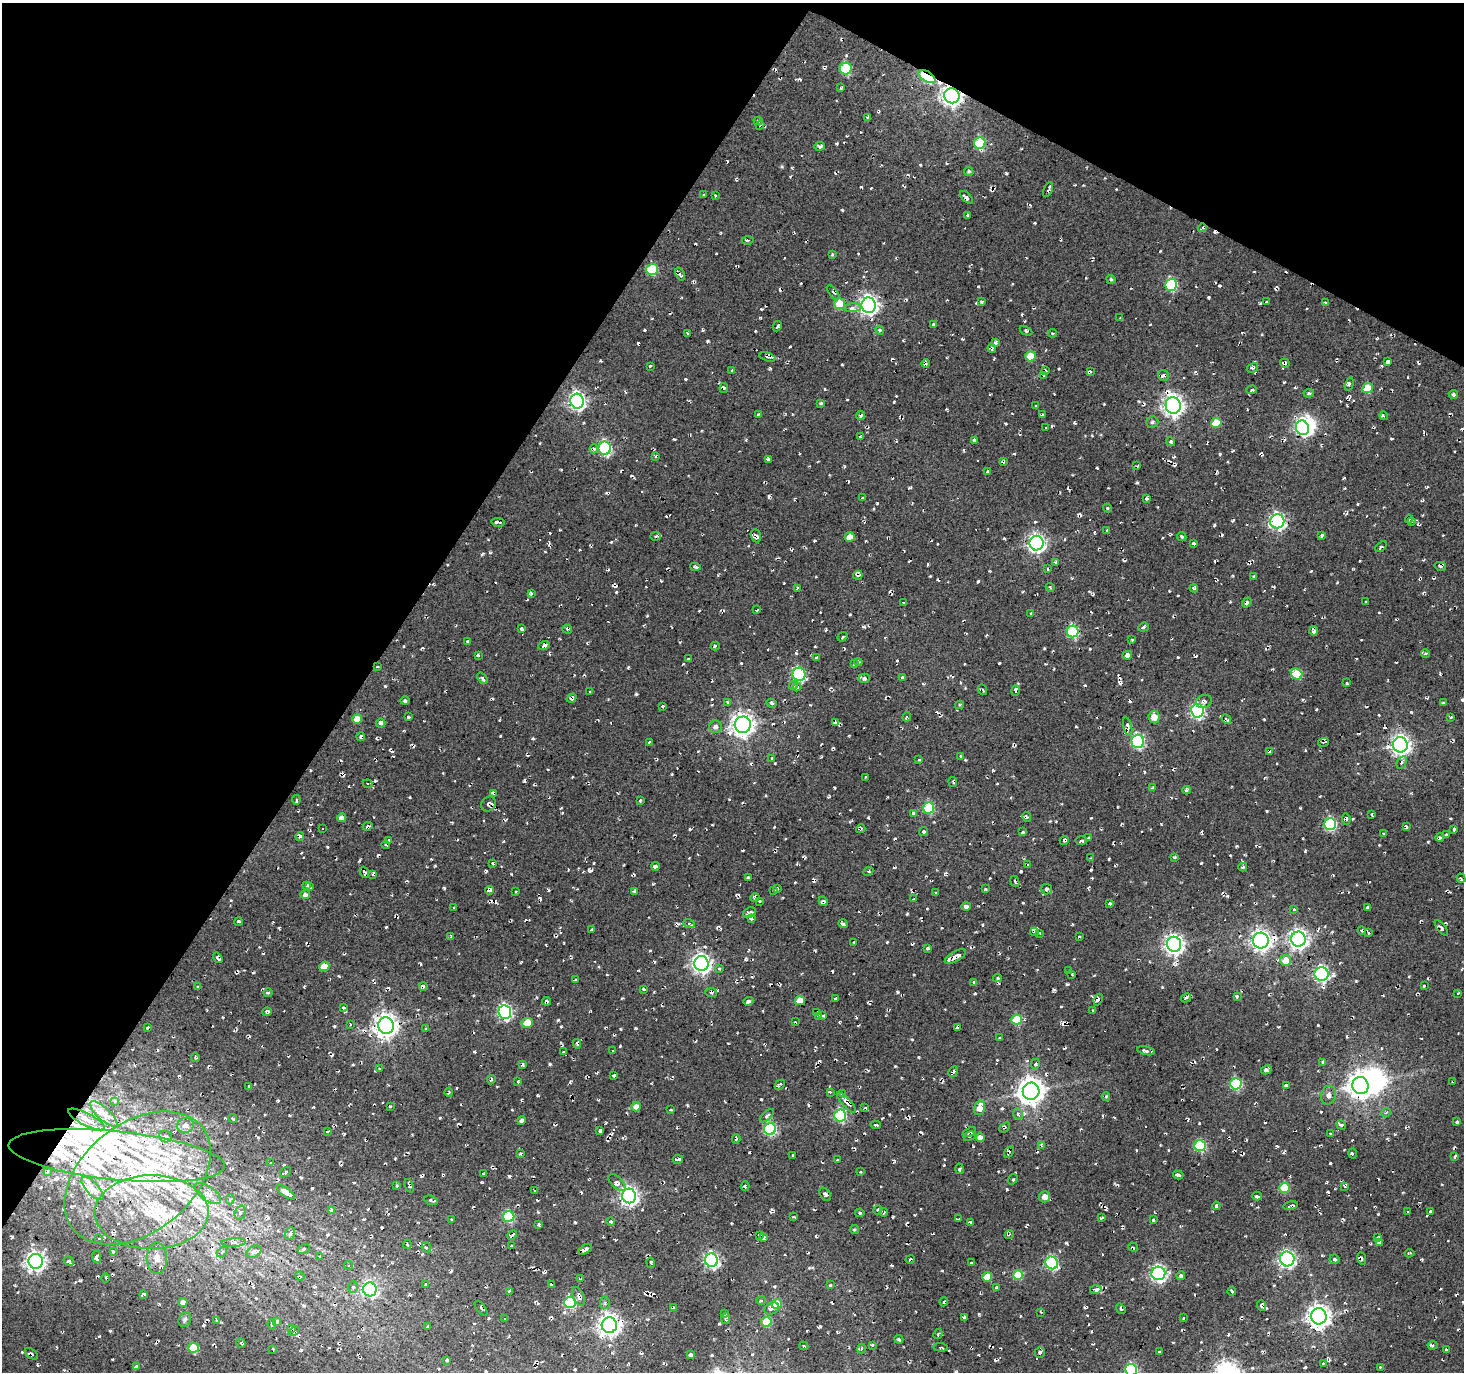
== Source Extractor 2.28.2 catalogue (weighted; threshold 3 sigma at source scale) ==
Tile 2 of 4 x 4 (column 2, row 1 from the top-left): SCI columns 1463-2924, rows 4302-5671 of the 5853 x 5930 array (HDU 1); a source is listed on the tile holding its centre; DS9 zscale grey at full resolution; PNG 1466 x 1374 px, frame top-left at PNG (2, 3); each listed source drawn as its Kron ellipse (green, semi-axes under 4 px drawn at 4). Shown black and unused: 31% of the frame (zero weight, under 2 of 3 exposures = <1% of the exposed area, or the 3 px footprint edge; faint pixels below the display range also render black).
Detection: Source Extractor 2.28.2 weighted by HDU 2 'WHT'; one run over the whole footprint, this tile lists its part. Background 0.0081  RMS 0.0091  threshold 0.0408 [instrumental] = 3 sigma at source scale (4.5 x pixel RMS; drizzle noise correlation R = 1.50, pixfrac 1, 0.0396/0.0396 arcsec/px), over >= 5 px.
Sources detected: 950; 2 inside a brighter object's white glare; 39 cosmic-ray / hot-pixel residue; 1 long thin detection or spike segment (spike, bleed or trail) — neither listed nor drawn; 30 inside a brighter listed object's ellipse — not listed separately; of the other 878, all 500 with FLUX_AUTO >= 1.11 (the completeness limit of this list) listed and drawn (378 fainter detections not listed), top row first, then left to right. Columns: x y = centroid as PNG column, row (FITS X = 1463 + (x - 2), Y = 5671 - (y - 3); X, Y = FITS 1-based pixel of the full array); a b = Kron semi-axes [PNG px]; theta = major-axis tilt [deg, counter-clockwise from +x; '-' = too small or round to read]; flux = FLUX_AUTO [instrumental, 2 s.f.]
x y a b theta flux
846 69 6 6 - 62
927 77 9 5 -32 98
841 88 3 3 - 1.5
952 96 8 7 - 510
867 117 3 2 - 1.2
758 121 4 4 - 1.2
760 125 4 3 - 1.3
980 143 6 5 - 49
820 146 5 3 - 2.6
969 171 4 4 - 1.4
1048 190 8 2 67 1.8
704 195 3 3 - 1.6
715 195 3 2 - 1.7
966 197 8 3 -44 2.5
968 215 3 3 - 1.2
1202 228 4 3 - 1.5
748 240 6 3 9 1.4
832 254 4 3 - 1.2
652 269 6 5 - 55
680 274 7 4 -68 2.5
1111 279 4 4 - 1.4
1171 285 6 6 - 77
833 293 8 2 -53 1.2
982 302 3 3 - 1.2
1266 302 3 3 - 1.4
1325 303 4 3 - 1.8
839 304 5 5 - 18
869 305 7 7 - 440
852 308 9 4 4 3
1120 318 3 2 - 1.2
933 324 3 3 - 1.2
777 326 5 3 - 1.9
880 330 5 3 - 1.2
1026 331 7 3 -28 1.4
688 333 3 3 - 1.8
1052 333 4 4 - 1.4
996 343 3 3 - 2
992 348 4 3 - 2.1
1030 356 5 5 - 20
768 357 8 3 -15 1.8
1387 362 4 3 - 3
926 363 4 3 - 1.6
1285 363 5 3 - 2.4
650 366 3 3 - 1.2
1252 368 6 4 30 2
732 371 3 3 - 1.3
1046 371 3 3 - 1.7
1090 372 3 3 - 2.7
1044 375 4 3 - 1.3
1164 375 6 5 - 2.1
1349 384 7 3 73 1.8
724 388 5 3 - 2.2
1368 388 5 5 - 26
1251 390 5 4 - 1.7
1309 393 5 4 - 1.7
1453 394 4 4 - 1.8
577 401 7 7 - 310
821 403 4 3 - 1.2
1173 405 8 7 - 540
1036 406 3 3 - 2.1
758 414 4 2 - 1.1
1043 415 3 3 - 2.1
861 416 5 3 - 1.9
1384 416 4 3 - 1.2
1152 422 6 5 - 2.1
1216 423 5 5 - 19
1045 428 2 2 - 1.1
1302 428 7 6 - 230
860 437 3 3 - 1.6
974 440 3 3 - 1.6
1171 442 5 4 - 1.7
605 448 7 6 - 130
594 449 4 3 - 2.2
655 456 3 3 - 1.9
768 459 3 3 - 1.9
1003 462 4 3 - 2
1137 466 3 2 - 2
988 472 4 3 - 1.6
862 498 3 3 - 1.8
1147 498 3 3 - 1.7
1107 508 4 3 - 1.2
1409 519 4 3 - 1.6
1277 521 7 7 - 230
1411 521 4 2 - 1.3
498 522 6 2 -6 2.5
1107 530 3 3 - 1.6
656 536 5 4 - 1.7
756 536 6 5 - 3.2
1321 536 4 3 - 1.8
850 537 5 4 - 11
1182 537 5 3 - 1.3
1036 543 7 7 - 340
1194 543 4 3 - 1.7
1381 547 7 3 39 1.8
1055 562 3 3 - 1.1
1440 566 6 3 -15 1.7
695 567 5 3 - 1.6
1047 569 4 3 - 1.1
858 575 4 3 - 2.3
1254 576 3 3 - 1.3
1050 587 5 3 - 1.1
797 588 4 2 - 1.1
1194 588 4 4 - 2.8
531 593 3 3 - 1.7
1366 602 3 3 - 1.4
903 603 4 4 - 1.2
1247 603 5 4 - 2
757 610 3 2 - 1.4
1031 613 3 3 - 1.3
1143 627 5 4 - 1.5
522 629 4 3 - 1.9
567 629 5 3 - 1.5
1313 631 5 4 - 3.2
1073 632 6 6 - 87
842 637 5 3 - 1.2
1132 640 3 3 - 1.1
468 642 3 3 - 1.3
544 646 6 3 14 2.6
715 646 4 3 - 1.8
1425 654 4 3 - 1.1
478 655 3 3 - 1.3
1127 655 5 4 - 4.7
816 657 4 3 - 1.3
688 659 3 3 - 1.3
858 662 4 3 - 1.2
854 664 3 2 - 1.2
377 667 3 2 - 1.7
799 674 7 6 - 110
1297 674 6 5 - 31
483 678 6 3 -53 2.2
864 678 5 5 - 1.9
902 678 4 3 - 1.8
1347 683 3 3 - 1.4
793 686 4 4 - 2.6
797 687 4 3 - 1.3
983 690 5 3 - 1.2
1015 690 5 4 - 2.5
590 692 3 3 - 1.6
572 698 5 4 - 3
405 701 4 4 - 2
1204 701 8 6 21 3.1
727 702 4 4 - 1.2
772 703 5 4 - 1.7
1443 703 3 3 - 1.3
959 705 4 3 - 1.4
662 707 3 2 - 1.2
1197 711 7 6 - 160
408 717 3 3 - 1.7
907 717 5 3 - 1.4
1154 717 6 5 - 12
1450 717 3 2 - 1.2
357 719 5 4 - 12
1226 719 5 3 - 1.7
835 722 3 3 - 1.2
381 723 5 4 - 1.9
743 725 8 8 - 720
1128 726 9 4 -77 3.9
715 727 6 6 - 4
361 737 4 3 - 2.4
1138 741 6 6 - 130
649 742 4 3 - 2
1323 742 5 2 - 1.1
1400 745 7 7 - 460
1270 751 4 3 - 2.6
961 756 3 2 - 1.7
772 758 3 3 - 1.6
919 760 3 3 - 1.2
1402 762 7 4 61 1.9
866 777 3 3 - 2
953 782 5 3 - 1.2
368 784 5 4 - 1.6
1153 787 4 3 - 1.3
1187 790 4 3 - 1.7
493 794 4 3 - 2.2
296 800 4 3 - 1.4
640 800 3 3 - 1.3
488 804 8 6 49 3
929 808 6 5 - 60
913 813 4 3 - 1.5
1372 814 3 3 - 1.4
1027 817 5 4 - 1.6
341 818 4 4 - 4.2
1346 819 5 4 - 2.1
1330 824 6 6 - 89
368 826 5 3 - 2.3
1406 827 4 3 - 2.5
323 828 3 3 - 3
861 829 5 3 - 1.6
1454 829 3 3 - 1.8
923 832 5 4 - 1.9
1023 832 3 3 - 1.3
1384 833 4 3 - 1.8
1447 835 4 3 - 2
300 836 4 4 - 2.7
1089 838 3 3 - 1.8
1440 838 4 4 - 2.1
389 840 3 2 - 1.3
1064 840 5 3 - 2.2
1081 841 6 3 1 1.4
386 845 4 2 - 1.1
1174 857 3 3 - 1.3
1091 858 4 2 - 1.4
493 863 3 3 - 1.6
1028 865 3 3 - 1.3
655 866 4 3 - 3.2
1243 867 4 3 - 1.5
868 871 5 4 - 1.6
364 872 5 3 - 2.8
373 874 3 3 - 2.9
748 877 3 3 - 1.2
1461 878 5 2 - 1.2
1015 881 6 2 -67 1.5
306 886 4 3 - 1.5
310 887 3 3 - 1.7
777 888 3 3 - 1.3
985 889 3 3 - 1.2
1047 889 5 5 - 3
490 890 4 3 - 3.2
774 890 3 3 - 2.8
635 891 4 3 - 2.1
516 892 3 3 - 1.1
936 893 3 3 - 1.7
305 895 5 4 - 3.1
755 898 4 4 - 1.5
914 899 3 3 - 3
760 901 3 3 - 2
823 901 5 3 - 3.7
1110 903 3 3 - 1.3
966 906 4 4 - 2.9
454 907 3 3 - 1.3
1368 907 4 3 - 1.9
1294 909 3 3 - 1.1
749 912 7 5 23 2.6
751 919 3 3 - 1.4
238 922 4 3 - 2.9
689 924 6 4 -19 1.4
843 924 5 3 - 2.6
1441 928 9 4 -52 3.1
592 930 4 3 - 1.2
1361 930 4 3 - 1.2
1034 932 4 4 - 1.6
1368 932 3 3 - 1.8
1040 933 3 3 - 1.5
1079 936 3 2 - 1.3
451 937 4 3 - 1.3
1298 939 7 7 - 410
1261 941 8 8 - 510
854 942 3 2 - 1.2
1174 944 7 7 - 430
928 948 4 3 - 1.4
955 956 12 5 30 5.8
218 958 5 4 - 2.5
1286 960 5 5 - 14
701 963 7 7 - 420
324 966 5 4 - 17
719 969 4 3 - 1.3
1069 970 3 2 - 1.1
1072 974 3 3 - 1.1
1321 974 7 6 - 190
997 978 4 4 - 1.4
576 980 4 3 - 1.4
974 982 4 3 - 1.7
423 986 4 3 - 2
1424 986 3 3 - 1.3
198 987 4 3 - 1.3
643 989 3 3 - 1.7
268 993 4 3 - 1.3
711 993 6 3 -5 1.8
1458 993 3 3 - 1.2
1237 996 3 3 - 1.6
835 998 3 3 - 1.7
1186 998 5 3 - 1.8
800 1000 5 4 - 13
1098 1000 6 3 67 1.7
546 1001 4 4 - 1.9
748 1001 5 3 - 2.7
343 1008 3 3 - 1.3
1093 1011 3 2 - 1.3
267 1012 4 4 - 2.3
505 1012 7 6 - 180
817 1012 3 3 - 1.7
819 1016 3 3 - 1.7
823 1016 3 3 - 1.7
1017 1020 5 5 - 35
795 1022 3 2 - 1.3
527 1023 5 5 - 16
350 1025 3 2 - 1.1
386 1026 8 8 - 800
147 1027 4 2 - 1.8
957 1028 3 2 - 1.3
426 1029 4 3 - 1.1
1000 1038 3 3 - 1.6
577 1044 5 3 - 2.1
612 1051 3 3 - 1.4
1146 1051 9 4 -13 1.9
563 1052 3 3 - 1.7
195 1057 4 3 - 1.2
1323 1062 4 3 - 1.3
1035 1064 5 4 - 1.8
522 1065 4 2 - 1.5
380 1069 4 3 - 1.1
1266 1070 5 4 - 2.8
953 1072 6 2 59 1.8
614 1076 3 3 - 1.1
491 1080 5 3 - 1.5
518 1081 3 3 - 1.5
1453 1082 4 2 - 1.3
1236 1084 6 5 - 74
780 1085 5 3 - 2
1286 1085 3 3 - 1.5
1360 1085 8 8 - 850
249 1086 3 3 - 1.3
1031 1091 8 8 - 1000
449 1092 4 2 - 1.4
830 1092 3 3 - 2.1
842 1094 3 3 - 1.4
1328 1095 9 7 77 4.7
1106 1097 4 3 - 1.7
115 1101 3 3 - 3.6
846 1103 13 4 -48 3.4
390 1106 3 2 - 1.3
636 1106 5 5 - 5
865 1108 4 3 - 1.2
980 1108 7 5 72 11
671 1110 3 3 - 1.5
1386 1113 5 3 - 1.2
104 1114 17 6 -42 6.7
1018 1114 6 4 -62 2.2
767 1116 9 4 43 2.1
840 1116 6 6 - 99
233 1118 4 3 - 1.9
86 1119 20 6 -27 7.2
522 1120 4 4 - 2.8
1457 1122 4 3 - 1.8
185 1125 8 7 - 4.5
876 1125 5 2 - 1.4
1341 1125 5 3 - 3.3
1005 1127 6 2 41 1.3
770 1129 6 6 - 100
600 1130 4 3 - 2.1
328 1131 4 3 - 1.7
970 1132 7 3 23 1.3
1330 1134 4 3 - 1.2
970 1136 6 3 29 1.6
166 1137 6 5 - 2.6
980 1137 5 4 - 3.8
736 1139 5 3 - 1.4
1041 1146 4 4 - 2.1
1200 1146 6 5 - 76
1009 1152 6 4 59 2
521 1153 3 3 - 1.9
1352 1153 5 3 - 1.2
793 1155 3 3 - 1.7
117 1156 109 24 -6 140
1454 1157 4 3 - 1.2
678 1159 5 3 - 2.4
838 1160 3 3 - 1.1
271 1163 3 3 - 1.4
959 1169 5 3 - 1.5
48 1172 4 3 - 1.2
285 1172 6 4 40 1.9
861 1172 3 3 - 1.2
484 1174 4 3 - 1.7
1178 1175 5 3 - 2.5
138 1178 82 54 38 190
1013 1179 5 3 - 1.3
617 1183 10 5 -45 3.6
397 1186 4 4 - 1.6
409 1186 7 4 -67 2.5
745 1186 5 3 - 2.5
1344 1186 4 3 - 2.6
1284 1188 5 5 - 28
93 1189 15 6 -47 6.4
534 1190 3 2 - 1.3
286 1192 11 4 -36 12
208 1194 15 7 -33 5.9
825 1194 7 5 -58 2.4
629 1196 7 7 - 390
1257 1196 5 3 - 1.9
1045 1197 5 5 - 7.1
230 1199 5 4 - 1.9
431 1200 7 3 -19 1.4
1216 1206 4 3 - 3.2
1291 1206 7 3 13 2.5
331 1210 4 3 - 1.5
878 1210 4 4 - 1.4
1430 1211 3 3 - 1.3
152 1212 57 37 0 93
240 1212 7 5 71 2.3
884 1212 4 2 - 1.3
1407 1212 3 3 - 1.8
860 1213 5 4 - 1.4
509 1217 5 5 - 72
794 1217 3 2 - 1.4
1102 1218 3 3 - 1.9
451 1219 3 2 - 1.2
959 1219 3 3 - 1.7
1153 1220 3 2 - 1.5
611 1222 4 4 - 1.5
970 1222 4 3 - 1.9
539 1224 4 3 - 1.3
854 1229 4 4 - 1.4
290 1234 6 5 - 1.7
1009 1234 5 3 - 1.2
512 1235 5 2 - 1.7
759 1236 4 3 - 2
763 1238 4 3 - 2.3
1378 1238 3 3 - 1.3
99 1239 3 3 - 2
1379 1242 4 4 - 3.7
234 1243 12 4 3 2.7
407 1245 4 3 - 1.4
511 1246 3 2 - 1.3
426 1247 5 4 - 1.7
1133 1247 5 2 - 1.2
304 1249 6 4 28 1.4
585 1249 7 3 31 3.5
113 1252 3 3 - 1.4
222 1252 6 4 47 1.5
254 1252 8 5 28 4.4
1409 1253 5 3 - 1.2
97 1257 6 3 -83 3.4
319 1257 3 3 - 1.4
157 1258 16 10 90 8.5
910 1259 4 2 - 1.4
1287 1259 7 7 - 230
1334 1259 5 4 - 1.6
1362 1259 6 4 -80 1.9
711 1260 7 6 - 220
36 1261 7 7 - 470
69 1261 5 4 - 2.4
971 1262 4 3 - 1.3
650 1263 5 3 - 1.1
1052 1263 6 6 - 120
348 1265 4 4 - 1.5
1158 1273 7 6 - 260
1018 1275 5 5 - 31
300 1276 5 3 - 1.3
1181 1276 4 4 - 1.9
987 1277 5 5 - 18
106 1278 4 3 - 1.2
581 1279 4 3 - 1.4
425 1285 4 3 - 1.1
552 1285 4 2 - 1.5
830 1285 3 3 - 1.3
353 1287 6 5 - 1.9
996 1287 4 3 - 1.2
370 1289 7 6 - 210
1096 1289 6 4 10 3.5
509 1291 3 3 - 2.4
1232 1291 4 3 - 1.6
144 1294 4 3 - 2.2
579 1297 10 5 -66 3.5
761 1300 4 4 - 1.2
183 1302 4 4 - 4.2
570 1302 6 5 - 87
944 1302 5 3 - 1.2
605 1303 6 5 - 2
777 1304 5 5 - 22
1261 1306 5 3 - 3.5
481 1308 9 2 -51 1.5
673 1308 3 3 - 2.7
772 1308 7 6 - 3.6
1121 1309 5 3 - 2.4
1041 1312 3 2 - 1.2
724 1313 3 3 - 1.7
1319 1316 8 7 - 730
964 1317 4 2 - 1.5
504 1318 3 2 - 1.5
726 1318 6 4 77 1.9
1183 1318 3 2 - 1.2
185 1319 8 6 58 2.1
216 1320 3 3 - 1.4
276 1321 4 4 - 3.2
766 1322 5 5 - 30
272 1324 5 3 - 1.9
609 1325 8 7 - 690
428 1327 3 2 - 1.2
291 1328 3 3 - 1.6
294 1331 5 3 - 2.1
938 1334 5 3 - 1.5
899 1339 4 3 - 1.2
241 1343 5 3 - 1.2
872 1345 3 3 - 1.2
1432 1345 5 3 - 1.4
804 1346 4 2 - 1.4
941 1347 7 3 -5 1.4
193 1348 5 5 - 23
861 1348 5 2 - 1.1
273 1349 3 2 - 1.1
1447 1350 4 3 - 1.8
1040 1352 5 5 - 2.4
1160 1352 3 3 - 2.3
31 1354 7 4 -35 2.3
690 1355 3 3 - 2.2
447 1360 4 3 - 2.7
1323 1364 3 2 - 1.4
136 1367 4 3 - 2.8
1380 1367 3 3 - 1.3
1131 1370 6 6 - 120
Overlapping masked pixels (flux is a lower limit): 3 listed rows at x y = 927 77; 952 96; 377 667
Isophote crosses this tile's border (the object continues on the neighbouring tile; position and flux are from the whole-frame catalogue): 1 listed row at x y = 1131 1370
Unlisted compact peaks at least as high as the median listed source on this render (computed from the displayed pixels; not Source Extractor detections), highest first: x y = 509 1176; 1066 1243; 1067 984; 444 888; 708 341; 741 663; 1428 842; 979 1314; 1090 649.